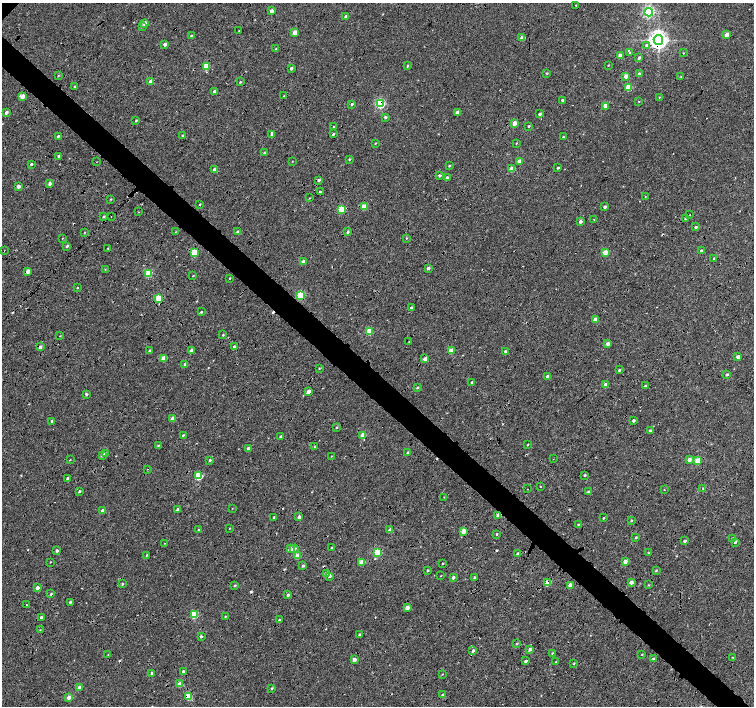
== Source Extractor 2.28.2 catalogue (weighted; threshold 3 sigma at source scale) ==
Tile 6 of 4 x 4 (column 2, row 2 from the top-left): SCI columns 1512-3015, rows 3046-4452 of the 6025 x 6022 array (HDU 1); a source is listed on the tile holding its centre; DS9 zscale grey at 2 x 2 block average (1 PNG px = mean of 2 x 2 image px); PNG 756 x 708 px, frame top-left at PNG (2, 3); each listed source drawn as its Kron ellipse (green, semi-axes under 4 px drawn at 4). Shown black and unused: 9% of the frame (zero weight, under 4 of 8 exposures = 5% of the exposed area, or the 3 px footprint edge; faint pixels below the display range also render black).
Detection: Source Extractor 2.28.2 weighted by HDU 2 'WHT'; one run over the whole footprint, this tile lists its part. Background 8.86e-04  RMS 0.0025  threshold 0.0102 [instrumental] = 3 sigma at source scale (4.09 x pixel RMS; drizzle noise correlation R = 1.36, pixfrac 0.8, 0.0396/0.0396 arcsec/px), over >= 5 px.
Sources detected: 269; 17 cosmic-ray / hot-pixel residue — neither listed nor drawn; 1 inside a brighter listed object's ellipse — not listed separately; the other 251 listed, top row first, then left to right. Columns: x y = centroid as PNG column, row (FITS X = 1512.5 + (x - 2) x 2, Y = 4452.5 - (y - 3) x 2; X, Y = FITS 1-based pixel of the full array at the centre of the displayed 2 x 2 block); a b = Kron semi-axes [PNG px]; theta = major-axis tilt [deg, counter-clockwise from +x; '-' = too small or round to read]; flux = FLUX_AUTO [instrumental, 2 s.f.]
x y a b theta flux
576 5 2 2 - 0.47
271 11 2 2 - 3.3
649 12 4 4 - 92
346 16 3 2 - 2.7
145 23 3 2 - 5.2
142 26 3 3 - 0.64
239 30 2 2 - 0.22
295 32 3 2 - 6.6
727 35 3 2 - 4.5
191 36 3 2 - 0.91
522 38 3 2 - 4.5
658 40 5 4 - 290
165 44 2 2 - 2.3
646 45 3 3 - 0.93
276 49 3 2 - 0.5
630 53 3 3 - 0.87
683 53 2 2 - 0.29
620 55 2 2 - 3.7
639 58 3 2 - 1.2
608 65 2 2 - 0.36
206 66 3 3 - 13
407 66 3 2 - 0.53
291 68 2 2 - 1.4
547 73 2 2 - 0.66
639 74 2 2 - 2.5
58 76 3 2 - 0.29
626 76 2 2 - 4.4
681 77 3 2 - 0.26
151 82 3 2 - 5.9
240 82 3 2 - 0.44
75 87 3 2 - 0.72
628 87 3 3 - 15
214 91 3 2 - 1.7
23 96 3 3 - 5.6
284 96 2 2 - 0.23
659 97 2 2 - 0.27
563 100 2 2 - 1.4
639 101 2 2 - 0.28
352 104 3 2 - 0.89
380 104 3 3 - 53
605 106 3 2 - 6.9
457 112 2 2 - 4
6 113 3 3 - 1.4
540 114 2 2 - 1.4
385 117 2 2 - 1.1
136 120 3 2 - 0.5
514 123 3 2 - 6.1
529 126 2 2 - 0.66
334 127 2 2 - 0.65
272 134 3 3 - 1.3
333 134 3 3 - 0.78
183 135 3 2 - 0.71
58 136 3 2 - 0.87
563 137 2 2 - 0.47
375 143 2 2 - 0.33
516 143 2 2 - 0.3
264 153 3 2 - 0.59
59 156 2 2 - 1.6
349 159 3 2 - 0.44
292 161 3 2 - 0.2
519 161 2 2 - 5.7
96 162 2 2 - 0.19
31 164 3 2 - 0.73
449 166 2 2 - 0.58
558 168 2 2 - 0.62
512 169 3 2 - 7
214 170 3 2 - 2.2
439 175 3 2 - 1.3
447 178 3 3 - 1.4
319 180 3 3 - 0.96
50 183 3 2 - 2.4
18 186 2 2 - 3
320 192 2 2 - 1.5
645 196 2 2 - 0.16
309 198 2 2 - 0.3
111 199 3 2 - 0.36
200 204 3 2 - 0.39
364 207 3 2 - 8.2
605 207 3 2 - 1.4
342 209 3 3 - 20
139 212 3 2 - 0.24
690 215 2 2 - 0.46
104 216 3 2 - 0.73
111 216 2 2 - 0.22
685 219 3 2 - 0.5
594 220 2 2 - 0.29
580 221 2 2 - 1.9
696 227 2 2 - 1
84 232 3 2 - 0.31
175 232 2 2 - 0.24
238 232 2 2 - 2.3
348 232 3 3 - 0.82
62 238 3 2 - 0.24
407 238 3 2 - 0.33
67 246 3 3 - 0.77
108 248 2 2 - 0.33
4 251 2 2 - 0.18
701 251 2 2 - 2.6
194 253 3 3 - 18
605 253 3 3 - 9.3
714 259 2 2 - 1.1
304 261 2 2 - 3.3
428 268 3 2 - 1.3
105 269 3 2 - 0.26
28 271 3 2 - 5
148 273 3 3 - 19
193 276 2 2 - 0.31
230 278 3 2 - 0.39
77 288 2 2 - 0.52
301 295 3 3 - 32
159 298 3 3 - 15
411 307 2 2 - 0.75
201 312 2 2 - 0.48
595 319 3 2 - 4.2
369 331 3 3 - 13
223 335 2 2 - 0.35
60 336 3 2 - 0.23
409 342 2 2 - 0.24
608 344 2 2 - 3.4
40 347 3 2 - 1.7
234 347 3 2 - 1.9
191 350 3 2 - 4
150 351 3 2 - 0.87
451 351 3 2 - 7.8
505 351 2 2 - 1.1
738 357 2 2 - 3.6
163 358 3 2 - 8.3
425 359 2 2 - 3.9
185 364 3 2 - 1.2
319 368 3 2 - 0.39
619 370 2 2 - 0.92
727 374 3 3 - 0.78
548 376 2 2 - 2.7
472 382 2 2 - 0.9
606 385 2 2 - 5.4
645 386 3 2 - 0.56
417 387 3 2 - 0.58
308 391 3 2 - 3.7
86 394 3 3 - 0.85
173 419 2 2 - 4.5
634 420 2 2 - 1.4
52 421 3 2 - 0.6
336 427 3 2 - 0.52
650 430 3 3 - 0.79
183 435 3 2 - 0.63
363 435 3 2 - 5.2
281 437 2 2 - 1.6
158 445 3 2 - 0.48
528 445 2 2 - 0.37
315 447 2 2 - 0.43
248 449 3 2 - 2.4
408 453 2 2 - 2.8
105 454 3 3 - 1.2
102 455 3 2 - 2.4
331 456 2 2 - 0.23
553 459 2 2 - 0.16
689 459 3 2 - 3.5
70 460 3 2 - 0.19
210 460 2 2 - 0.68
698 461 3 3 - 12
148 469 2 2 - 0.69
585 475 2 2 - 0.65
199 476 3 3 - 27
67 478 2 2 - 0.88
540 487 2 2 - 0.47
703 488 3 2 - 0.45
528 489 2 2 - 0.18
664 490 2 2 - 0.27
79 491 2 2 - 0.83
589 492 2 2 - 1.6
444 497 2 2 - 0.21
232 508 2 2 - 0.19
178 510 2 2 - 3
103 511 2 2 - 3.5
498 515 4 3 - 2.9
274 517 2 2 - 0.59
299 517 2 2 - 2.8
604 518 2 2 - 0.47
631 520 3 2 - 0.5
578 524 2 2 - 0.41
229 528 2 2 - 0.26
199 530 2 2 - 0.86
390 530 3 2 - 3.5
464 531 3 2 - 8.9
496 534 3 2 - 0.45
636 537 3 3 - 0.6
732 538 3 2 - 0.47
685 541 3 2 - 1.4
735 542 3 2 - 0.8
165 543 2 2 - 0.3
332 548 2 2 - 0.66
290 549 3 2 - 5.5
294 549 4 3 - 1.6
57 551 2 2 - 1.3
378 552 3 3 - 30
648 553 3 3 - 0.51
517 554 3 2 - 0.9
146 555 3 2 - 0.43
298 556 3 2 - 8.5
625 561 2 2 - 3.5
50 562 2 2 - 0.26
362 562 3 2 - 11
443 563 3 2 - 0.29
303 566 3 2 - 1.1
427 570 3 2 - 0.62
656 570 3 2 - 0.51
326 574 3 2 - 6.6
330 576 3 3 - 0.87
441 576 2 2 - 0.22
453 577 3 3 - 1.8
474 577 3 2 - 0.84
631 582 2 2 - 3.5
548 583 3 3 - 10
122 584 3 2 - 0.64
570 585 2 2 - 5.4
648 585 3 2 - 0.34
235 586 3 3 - 0.6
37 588 2 2 - 3
51 594 3 2 - 0.59
288 595 3 2 - 1.1
70 602 2 2 - 1
26 605 2 2 - 0.21
407 608 3 2 - 5.8
194 615 3 3 - 19
225 616 2 2 - 0.4
41 617 2 2 - 0.81
279 620 2 2 - 1
40 630 3 2 - 0.29
359 635 2 2 - 1.4
201 636 2 2 - 0.96
517 644 3 2 - 0.48
530 649 3 2 - 1.9
473 651 3 2 - 1.2
552 653 3 2 - 0.46
108 654 3 2 - 0.26
642 654 3 2 - 0.28
732 657 2 2 - 0.31
653 659 3 3 - 0.68
354 660 3 2 - 3.5
526 661 2 2 - 1.5
556 662 3 3 - 0.38
574 664 3 2 - 0.43
183 672 3 2 - 1.4
152 673 2 2 - 1.5
442 674 3 2 - 0.32
180 684 3 2 - 5.1
80 687 3 2 - 4.1
272 688 3 2 - 0.53
442 695 3 2 - 0.53
69 697 3 2 - 6.2
189 697 3 3 - 17
Overlapping masked pixels (flux is a lower limit): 16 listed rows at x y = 658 40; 380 104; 512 169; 364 207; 4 251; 28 271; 148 273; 301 295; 159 298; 40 347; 163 358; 178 510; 498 515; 548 583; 180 684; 189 697